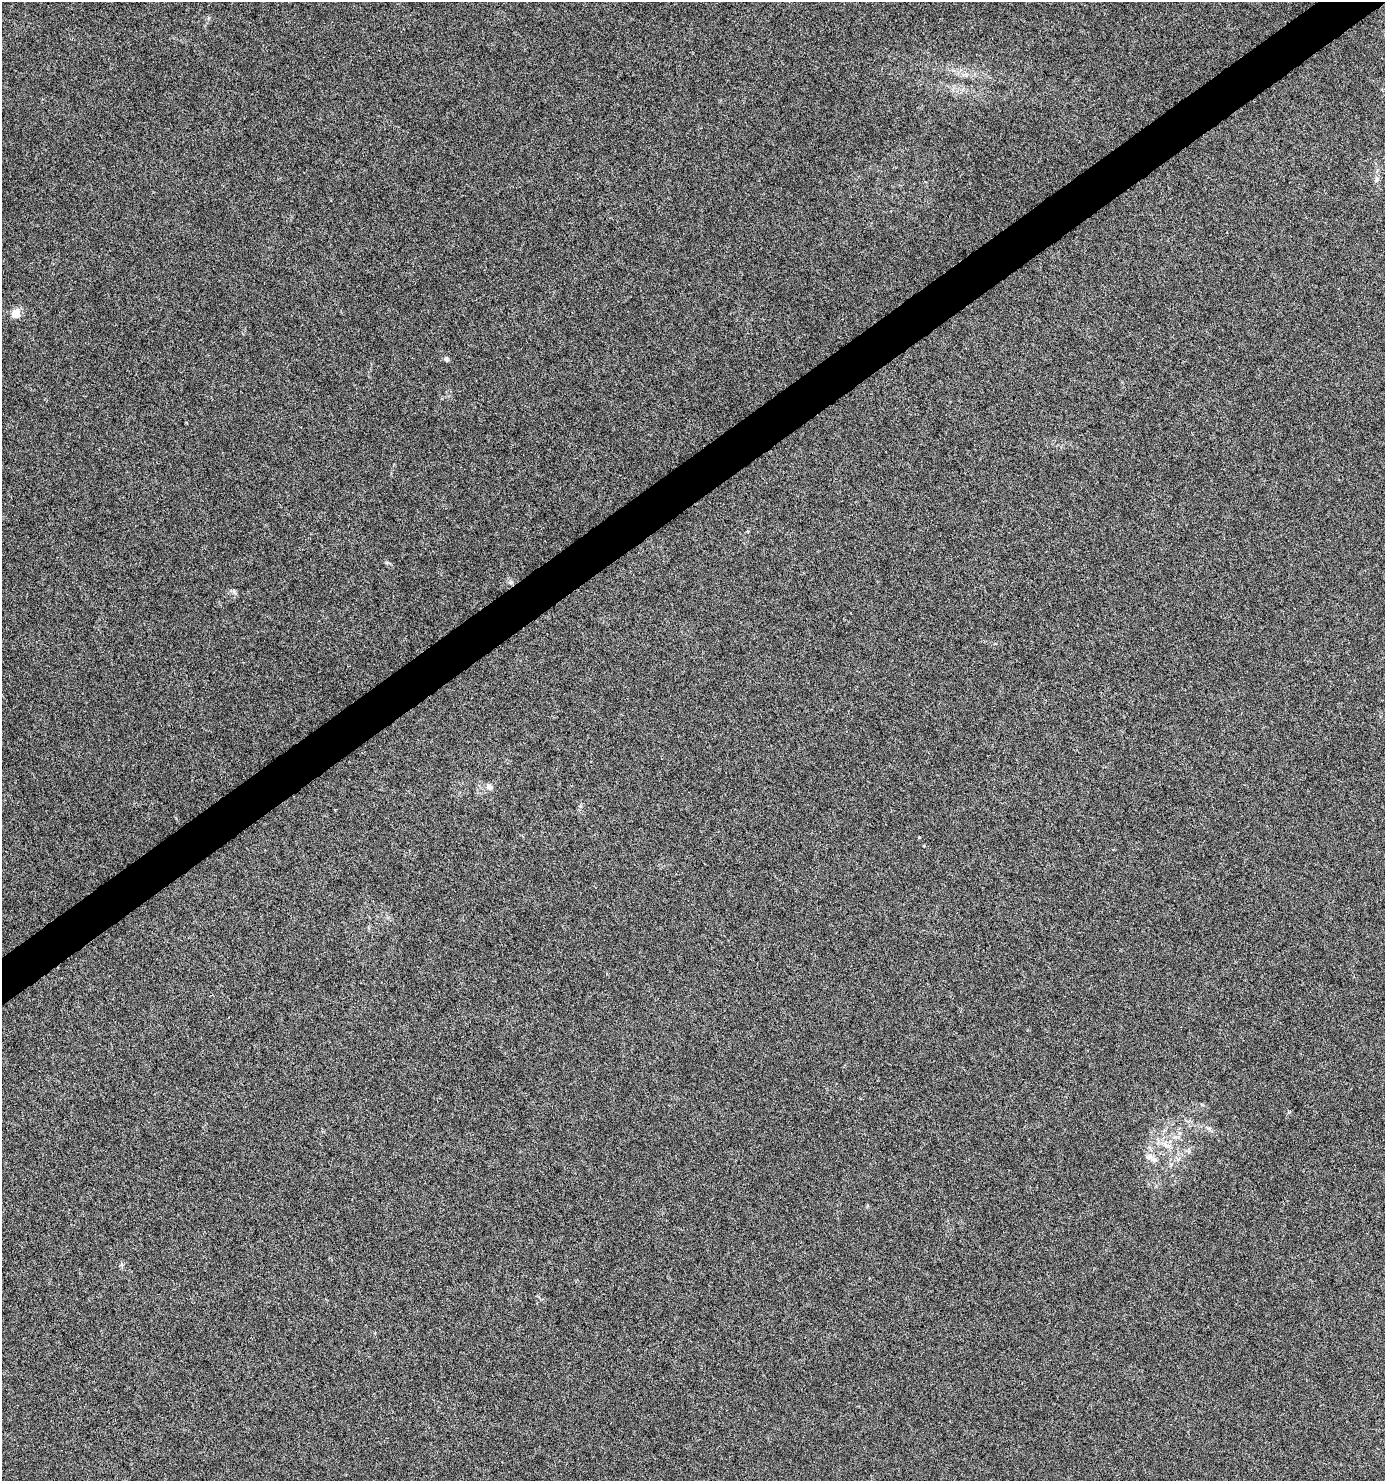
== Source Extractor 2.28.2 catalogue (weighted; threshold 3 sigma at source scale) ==
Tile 10 of 4 x 4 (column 2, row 3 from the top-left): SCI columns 1569-2951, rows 1481-2959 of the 5840 x 5920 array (HDU 1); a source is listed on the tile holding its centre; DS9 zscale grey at full resolution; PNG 1387 x 1483 px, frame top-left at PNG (2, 2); no overlay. Shown black and unused: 3% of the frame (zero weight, under 4 of 8 exposures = <1% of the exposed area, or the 3 px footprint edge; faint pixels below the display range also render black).
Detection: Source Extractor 2.28.2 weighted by HDU 2 'WHT'; one run over the whole footprint, this tile lists its part. Background 9.40e-04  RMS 0.0014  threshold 0.00576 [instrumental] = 3 sigma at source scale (4.09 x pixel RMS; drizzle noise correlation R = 1.36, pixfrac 0.8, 0.0396/0.0396 arcsec/px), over >= 5 px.
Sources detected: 8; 1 inside a brighter listed object's ellipse — not listed separately; the other 7 listed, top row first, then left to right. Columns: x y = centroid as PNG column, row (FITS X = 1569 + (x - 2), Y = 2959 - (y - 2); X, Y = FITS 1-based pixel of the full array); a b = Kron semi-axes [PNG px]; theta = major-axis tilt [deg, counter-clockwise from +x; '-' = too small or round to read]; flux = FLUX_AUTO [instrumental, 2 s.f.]
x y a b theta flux
1376 178 9 4 90 0.34
15 313 10 8 51 1.4
446 359 6 5 - 0.32
489 787 8 7 - 0.52
1209 1128 8 4 0 0.27
1167 1146 15 4 -30 0.66
1149 1157 10 9 - 0.74